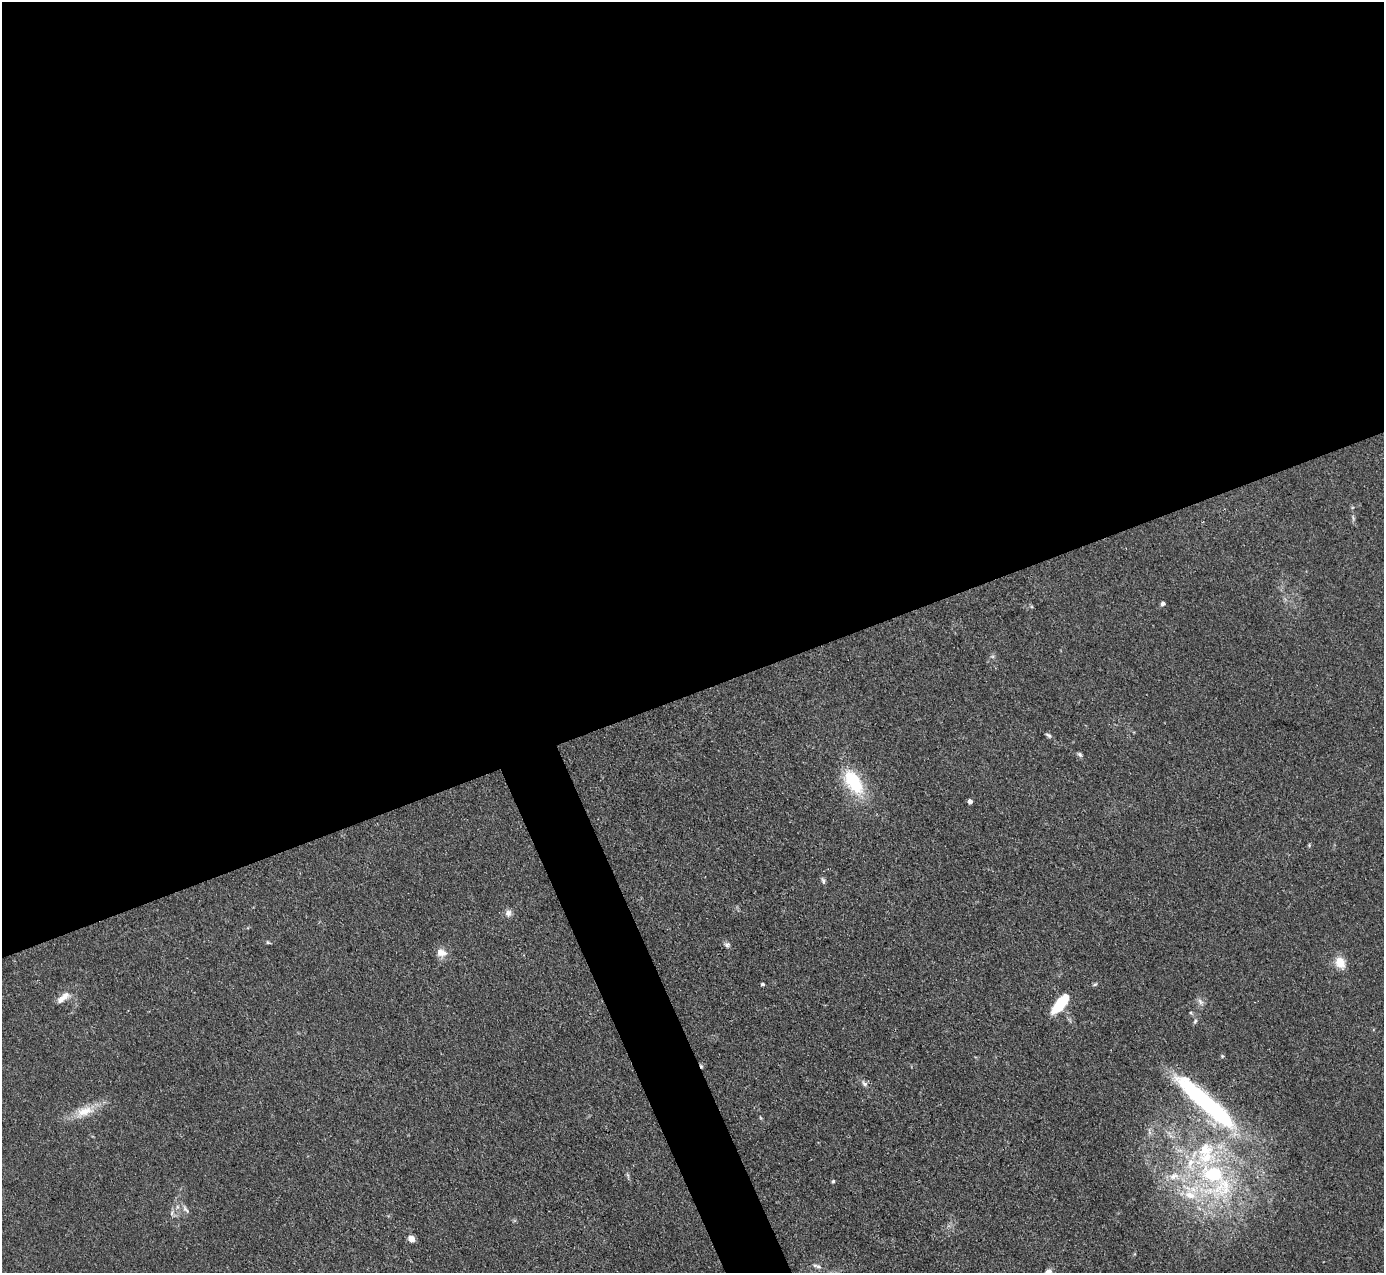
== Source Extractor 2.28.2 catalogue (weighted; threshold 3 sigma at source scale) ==
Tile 2 of 4 x 4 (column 2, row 1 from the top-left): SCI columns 1384-2765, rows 4097-5367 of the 5531 x 5521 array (HDU 1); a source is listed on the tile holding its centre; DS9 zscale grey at full resolution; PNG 1386 x 1275 px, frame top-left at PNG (2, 2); no overlay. Shown black and unused: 56% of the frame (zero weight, under 3 of 4 exposures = <1% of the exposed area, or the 3 px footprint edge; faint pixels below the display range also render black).
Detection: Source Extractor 2.28.2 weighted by HDU 2 'WHT'; one run over the whole footprint, this tile lists its part. Background 0.106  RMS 0.0066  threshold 0.0298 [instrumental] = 3 sigma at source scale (4.5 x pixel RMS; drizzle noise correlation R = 1.50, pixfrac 1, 0.05/0.05 arcsec/px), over >= 5 px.
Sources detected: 37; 3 inside a brighter object's white glare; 1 cosmic-ray / hot-pixel residue — not listed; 3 inside a brighter listed object's ellipse — not listed separately; the other 30 listed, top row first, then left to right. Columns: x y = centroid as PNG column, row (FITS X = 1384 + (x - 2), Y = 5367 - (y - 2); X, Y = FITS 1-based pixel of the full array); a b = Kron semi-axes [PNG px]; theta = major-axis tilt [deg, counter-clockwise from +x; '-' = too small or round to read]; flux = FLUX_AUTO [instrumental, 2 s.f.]
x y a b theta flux
1163 604 6 5 - 1.6
1048 735 9 5 -37 1.5
1080 754 8 4 -45 1.4
853 782 37 19 -57 34
970 801 4 4 - 4.3
1309 845 5 4 - 0.76
823 880 9 5 -76 1.6
508 913 10 8 74 3
268 942 6 4 -43 0.93
727 945 8 6 1 1.8
441 953 13 11 -22 6
1340 962 14 11 -60 9.1
762 984 4 3 - 1
63 998 21 8 38 6.5
1200 1002 11 6 -56 2.5
1061 1003 20 7 50 33
1195 1021 7 5 74 1.3
1222 1056 4 4 - 0.78
864 1084 9 6 -38 2.3
1197 1095 58 20 -42 75
84 1111 28 13 24 14
1205 1152 40 25 -87 59
1174 1176 16 8 14 7.6
833 1181 5 3 - 0.86
1223 1187 64 28 22 78
186 1210 11 4 -45 2.1
172 1213 7 4 72 1.4
411 1239 7 6 - 5
818 1266 10 6 -31 2.2
1048 1272 10 7 52 3.8
Isophote crosses this tile's border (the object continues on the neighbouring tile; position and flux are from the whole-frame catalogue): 1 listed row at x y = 1048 1272